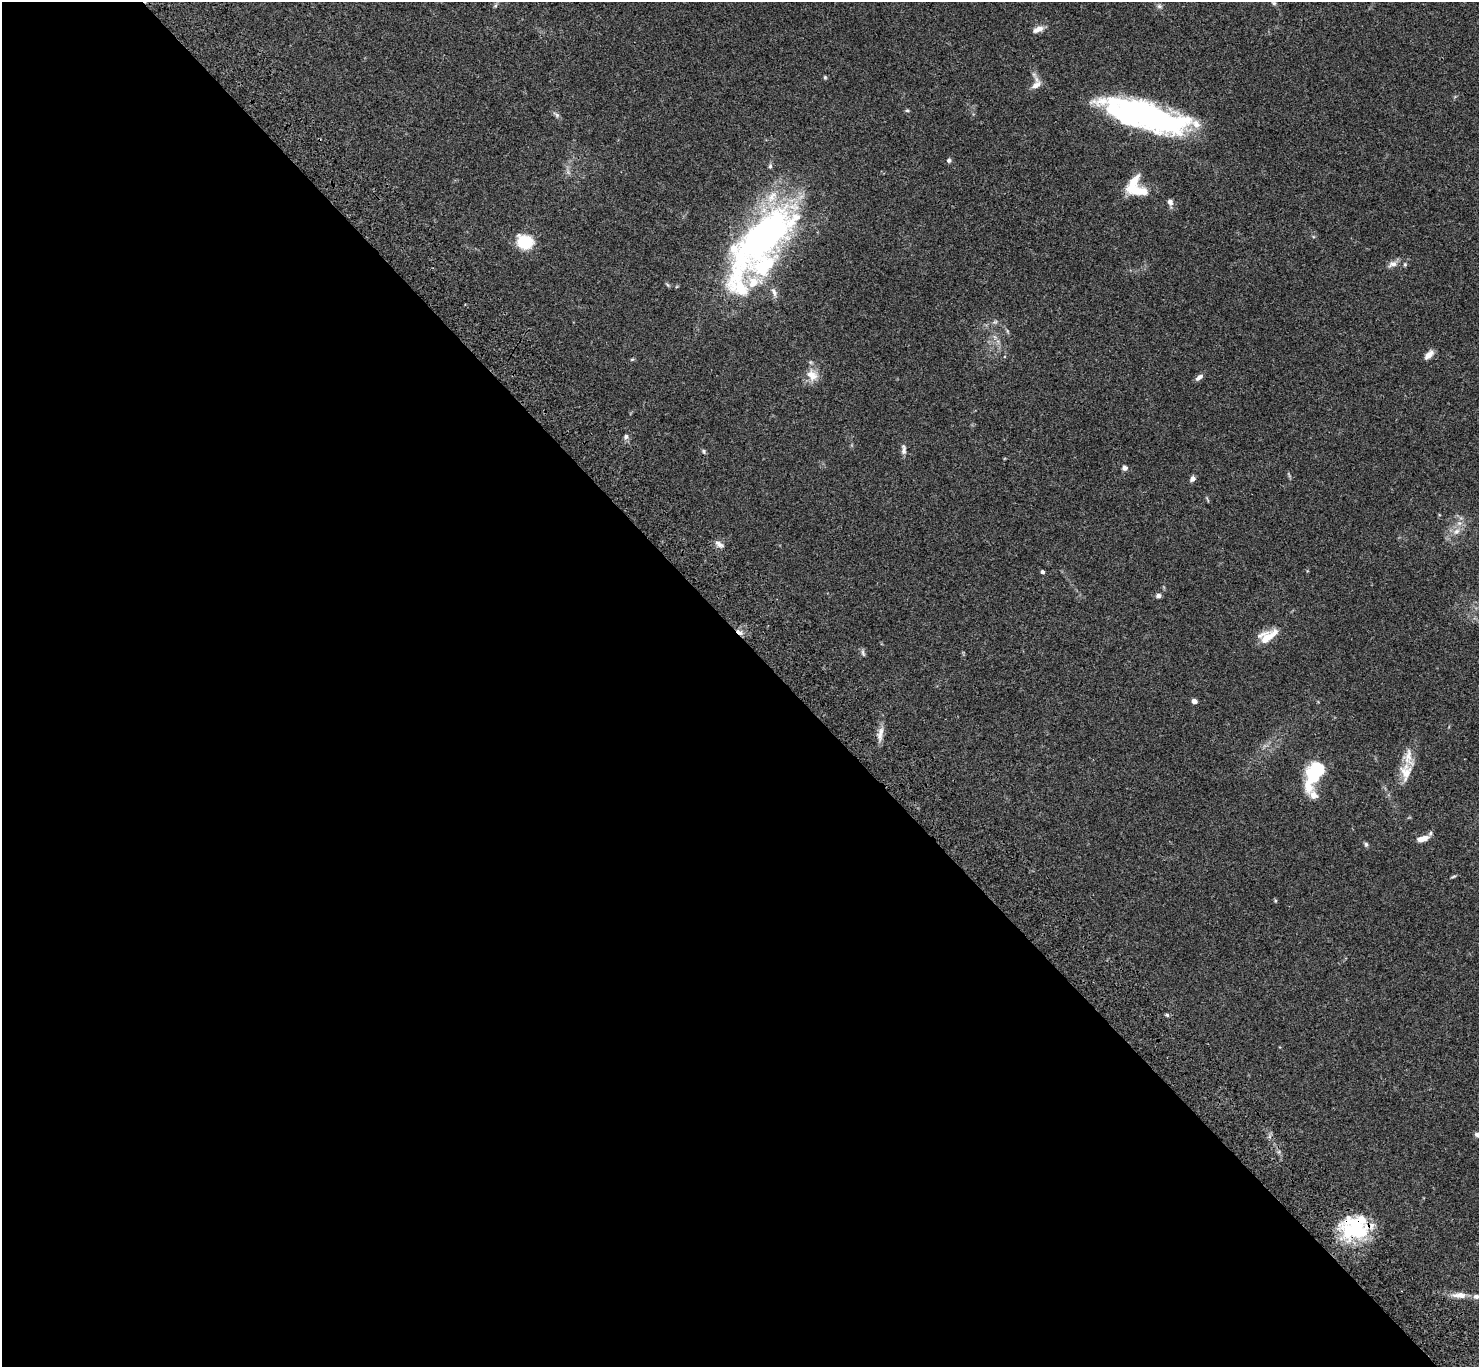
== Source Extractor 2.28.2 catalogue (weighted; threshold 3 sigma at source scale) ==
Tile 9 of 4 x 4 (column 1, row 3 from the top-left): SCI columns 103-1579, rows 1750-3114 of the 6108 x 6089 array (HDU 1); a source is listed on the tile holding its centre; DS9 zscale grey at full resolution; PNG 1481 x 1369 px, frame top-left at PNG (2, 2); no overlay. Shown black and unused: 53% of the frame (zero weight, under 3 of 4 exposures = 6% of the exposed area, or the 3 px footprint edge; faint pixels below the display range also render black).
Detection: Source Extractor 2.28.2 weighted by HDU 2 'WHT'; one run over the whole footprint, this tile lists its part. Background 0.059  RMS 0.0051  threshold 0.0231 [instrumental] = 3 sigma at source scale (4.5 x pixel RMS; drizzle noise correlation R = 1.50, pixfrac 1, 0.05/0.05 arcsec/px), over >= 5 px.
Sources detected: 59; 5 inside a brighter object's white glare — not listed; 10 inside a brighter listed object's ellipse — not listed separately; the other 44 listed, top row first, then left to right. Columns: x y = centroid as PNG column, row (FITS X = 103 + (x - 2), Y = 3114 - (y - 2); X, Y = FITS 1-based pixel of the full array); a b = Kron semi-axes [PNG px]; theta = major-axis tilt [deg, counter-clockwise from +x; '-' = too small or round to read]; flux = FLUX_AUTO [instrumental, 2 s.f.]
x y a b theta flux
1159 6 6 6 - 1.1
1038 29 13 7 22 3.2
825 77 5 4 - 0.59
1036 85 15 9 39 3.3
907 110 5 4 - 0.62
556 115 11 5 -41 1.3
1147 115 75 24 -20 120
949 160 6 5 - 0.95
770 166 7 5 90 1
1137 190 29 16 -25 13
1170 202 8 7 - 1.7
763 238 91 37 42 180
525 242 16 13 -26 17
1393 264 13 8 18 2.7
668 285 6 4 -70 0.64
774 292 14 6 -66 2.1
995 322 7 4 2 0.89
1429 355 12 6 44 3.1
812 375 17 13 -40 6.1
1199 377 10 5 36 2
626 437 7 6 - 1.3
904 449 14 6 -88 2
704 451 7 4 -82 0.8
1125 468 6 5 - 1.8
1193 478 6 5 - 1.9
1456 531 10 8 43 2.9
719 544 13 6 -36 2.3
1042 572 4 3 - 1.2
1158 596 5 5 - 1.8
739 632 12 5 -41 2.1
1268 636 24 12 28 9.1
863 653 10 4 -70 1.1
1194 701 6 5 - 1.6
880 734 21 7 80 3.8
1406 772 26 15 88 8.6
1315 773 32 14 61 27
1422 839 13 6 16 4.1
1366 844 7 5 -74 0.9
1453 876 8 3 19 0.64
1275 901 5 3 - 0.49
1167 1015 6 4 -44 0.75
1477 1135 9 6 -34 1.5
1354 1231 42 20 -1 31
1459 1295 21 8 -1 4.5
Overlapping masked pixels (flux is a lower limit): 3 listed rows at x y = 1147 115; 739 632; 1354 1231
Isophote crosses this tile's border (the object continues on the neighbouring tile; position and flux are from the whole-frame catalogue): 1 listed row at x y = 1477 1135